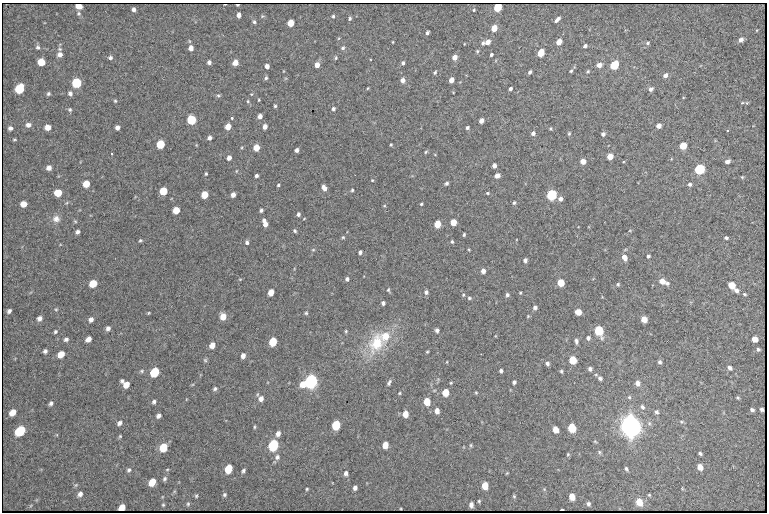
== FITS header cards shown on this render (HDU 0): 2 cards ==
NAXIS1  =                  765 /fastest changing axis
NAXIS2  =                  510 /next to fastest changing axis

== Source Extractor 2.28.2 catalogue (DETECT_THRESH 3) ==
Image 765 x 510 px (HDU 0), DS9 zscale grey, 1 PNG px = 1 image px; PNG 769 x 514 px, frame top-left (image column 1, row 510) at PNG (2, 3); no overlay
Background 1810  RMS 21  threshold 63.7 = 3 sigma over >= 5 px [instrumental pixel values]
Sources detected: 276; all 276 listed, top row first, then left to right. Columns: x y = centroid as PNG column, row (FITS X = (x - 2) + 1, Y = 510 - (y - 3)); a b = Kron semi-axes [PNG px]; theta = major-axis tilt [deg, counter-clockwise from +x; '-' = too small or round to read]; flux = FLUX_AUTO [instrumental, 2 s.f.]
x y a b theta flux
237 5 3 2 - 2.4e+03
79 6 5 4 - 9.7e+03
497 7 5 4 - 7.6e+04
134 9 4 4 - 4.4e+03
474 10 3 3 - 1.3e+03
79 13 6 6 - 2.4e+03
239 15 5 4 - 6.9e+03
262 16 5 4 - 1.7e+03
333 16 4 3 - 2.1e+03
350 18 4 4 - 2.4e+03
557 20 7 3 44 5.4e+03
254 22 5 4 - 2.6e+03
291 23 5 5 - 2.6e+04
494 28 5 4 - 2.0e+04
427 33 4 3 - 3.2e+03
741 40 5 4 - 6.0e+03
393 42 4 3 - 1.0e+03
488 42 5 4 - 1.0e+04
559 42 5 4 - 1.6e+04
483 43 6 4 64 3.0e+03
648 43 5 4 - 2.2e+03
585 46 4 3 - 3.8e+03
38 47 6 6 - 3.2e+03
191 48 6 5 - 7.3e+03
343 48 5 5 - 2.8e+03
60 49 5 5 - 2.4e+03
477 51 5 4 - 1.9e+03
541 53 5 4 - 3.7e+04
60 54 6 5 - 6.6e+03
491 55 3 3 - 2.6e+03
454 57 5 4 - 9.7e+03
110 58 5 5 - 3.5e+03
336 58 5 4 - 1.8e+03
41 62 5 5 - 3.3e+04
209 62 4 4 - 4.3e+03
235 63 5 5 - 1.3e+04
403 63 5 4 - 3.1e+03
317 65 5 4 - 1.0e+04
599 65 5 5 - 8.9e+03
614 65 6 5 - 8.2e+04
267 66 4 4 - 7.4e+03
571 71 4 3 - 1.9e+03
588 71 4 4 - 1.7e+03
435 72 4 4 - 2.2e+03
530 72 4 3 - 3.4e+03
665 75 5 4 - 5.5e+03
266 78 5 4 - 2.5e+03
402 80 5 5 - 6.5e+03
451 80 5 4 - 1.0e+04
77 83 6 6 - 9.1e+04
368 88 4 3 - 1.2e+03
20 89 6 6 - 6.6e+04
510 89 4 3 - 3.2e+03
651 89 6 5 - 4.3e+03
70 93 6 5 - 4.3e+03
48 94 4 4 - 2.5e+03
218 95 6 4 6 2.2e+03
259 100 3 3 - 1.3e+03
115 101 4 4 - 1.8e+03
248 101 5 4 - 1.8e+03
742 103 5 3 - 1.3e+03
747 103 5 4 - 1.3e+03
275 106 4 3 - 2.1e+03
333 109 5 4 - 3.2e+03
70 110 6 5 - 2.5e+03
260 116 5 4 - 7.2e+03
232 118 3 3 - 5.2e+03
191 120 5 5 - 9.8e+04
481 121 4 4 - 8.1e+03
28 125 6 5 - 6.0e+03
228 126 5 4 - 1.7e+04
659 126 4 4 - 8.9e+03
48 127 5 5 - 1.3e+04
265 127 4 4 - 8.2e+03
10 128 5 4 - 4.2e+03
117 128 4 4 - 6.0e+03
467 128 4 3 - 3.0e+03
551 129 4 4 - 1.8e+03
728 131 4 3 - 1.4e+03
533 133 5 4 - 4.4e+03
569 133 5 4 - 2.0e+03
603 134 4 4 - 3.7e+03
209 138 4 4 - 4.7e+03
14 140 5 3 - 1.5e+03
160 144 5 5 - 6.3e+04
391 145 3 2 - 1.6e+03
683 146 5 5 - 3.0e+04
256 148 5 4 - 2.5e+04
296 150 4 4 - 4.9e+03
426 152 5 4 - 1.9e+03
112 154 3 2 - 1.9e+03
610 156 5 4 - 1.7e+04
229 158 5 4 - 7.3e+03
583 161 5 4 - 1.3e+04
727 161 5 4 - 6.3e+03
494 166 4 4 - 6.0e+03
49 168 5 5 - 7.0e+03
699 169 6 5 - 1.2e+05
206 174 4 3 - 1.6e+03
256 176 3 3 - 3.5e+03
497 176 5 4 - 7.1e+03
742 177 4 4 - 1.5e+03
372 180 4 4 - 1.5e+03
446 183 4 4 - 3.0e+03
86 184 5 5 - 2.6e+04
690 184 5 5 - 3.2e+03
278 185 4 3 - 1.7e+03
324 188 6 5 - 7.9e+03
352 190 4 3 - 1.9e+03
163 191 5 5 - 4.7e+04
58 193 5 5 - 3.3e+04
487 193 4 3 - 1.6e+03
204 195 5 5 - 3.0e+04
233 195 4 4 - 7.6e+03
551 195 5 5 - 1.6e+05
560 199 5 5 - 5.7e+03
514 203 5 4 - 2.3e+03
24 204 5 5 - 1.4e+04
421 204 3 3 - 1.8e+03
384 206 5 3 - 1.3e+03
176 210 5 5 - 2.6e+04
261 210 4 3 - 2.8e+03
298 214 4 3 - 3.6e+03
56 219 10 9 - 8.7e+03
453 222 5 4 - 2.5e+04
265 223 8 4 -71 1.0e+04
437 224 5 5 - 2.9e+04
630 230 4 3 - 1.1e+03
295 231 4 4 - 2.3e+03
77 232 4 4 - 3.8e+03
464 235 4 3 - 1.9e+03
343 237 5 4 - 1.8e+03
726 238 4 3 - 2.7e+03
140 240 5 4 - 1.9e+03
247 242 4 4 - 3.5e+03
452 242 4 3 - 2.0e+03
313 250 5 5 - 1.7e+03
469 250 4 3 - 1.2e+03
360 252 4 3 - 3.7e+03
648 256 4 3 - 2.5e+03
624 257 7 5 -61 9.4e+03
525 260 4 4 - 4.7e+03
483 271 5 4 - 6.9e+03
347 279 4 4 - 4.1e+03
663 282 9 5 -22 1.5e+04
93 283 6 5 - 3.4e+04
561 283 5 5 - 3.6e+04
618 284 5 4 - 2.0e+03
731 285 5 5 - 2.6e+04
388 290 6 4 -89 2.0e+03
736 290 6 4 -25 5.2e+03
271 292 5 4 - 2.0e+04
426 292 5 5 - 3.9e+03
520 293 3 3 - 1.4e+03
744 294 5 4 - 1.9e+03
463 295 6 5 - 2.0e+03
507 295 4 4 - 3.3e+03
469 298 6 5 - 2.4e+03
383 303 4 4 - 3.6e+03
535 307 5 5 - 4.2e+03
56 309 5 4 - 1.6e+03
9 311 5 4 - 3.7e+03
578 312 5 5 - 1.7e+04
149 313 4 3 - 1.4e+03
306 313 4 4 - 2.0e+03
223 316 6 5 - 1.6e+04
528 316 4 3 - 1.3e+03
40 318 5 5 - 5.7e+03
91 319 5 5 - 5.7e+03
644 319 5 5 - 1.8e+04
108 328 5 4 - 4.8e+03
437 330 4 4 - 4.3e+03
599 330 6 5 - 9.3e+04
346 331 5 4 - 1.8e+03
55 332 5 5 - 2.4e+03
386 336 11 9 74 2.4e+04
588 338 5 5 - 3.5e+03
66 339 5 4 - 4.2e+03
88 339 6 4 42 9.4e+03
755 339 5 5 - 1.4e+04
576 341 6 4 -85 3.7e+03
273 342 6 5 - 5.7e+04
377 343 28 20 67 6.0e+04
212 345 5 4 - 1.3e+04
758 349 4 4 - 2.4e+03
45 351 4 4 - 3.4e+03
427 352 3 3 - 1.5e+03
61 354 6 5 - 2.1e+04
243 356 5 4 - 7.3e+03
205 360 6 5 - 2.1e+03
573 360 5 5 - 4.1e+04
447 362 4 2 - 9.9e+02
660 362 5 4 - 2.9e+03
547 363 5 5 - 3.4e+03
730 368 6 5 - 4.0e+03
590 369 4 4 - 3.8e+03
142 371 6 5 - 2.4e+03
501 371 4 4 - 3.1e+03
561 371 5 4 - 2.1e+03
154 372 6 5 - 9.6e+04
600 378 5 4 - 3.9e+03
122 381 4 4 - 2.8e+03
311 381 6 5 - 5.6e+05
514 382 4 4 - 3.4e+03
389 383 7 4 62 3.3e+03
451 383 4 3 - 1.4e+03
637 383 6 5 - 7.8e+03
126 384 6 5 - 1.5e+04
303 384 6 5 - 1.7e+04
215 389 6 5 - 2.8e+03
445 392 5 5 - 2.9e+04
400 393 4 3 - 1.4e+03
476 393 4 4 - 1.4e+03
257 394 5 3 - 1.5e+03
629 397 5 4 - 2.1e+03
738 397 4 3 - 1.8e+03
261 399 6 6 - 7.4e+03
154 402 5 4 - 3.2e+03
427 402 6 5 - 2.9e+04
51 403 5 4 - 3.6e+03
642 407 7 6 - 4.0e+03
762 409 4 3 - 1.5e+03
752 410 4 4 - 3.3e+03
437 411 5 5 - 7.9e+03
13 412 6 5 - 1.4e+04
656 412 6 5 - 3.7e+03
405 414 5 4 - 1.8e+04
158 416 5 4 - 4.6e+03
681 422 7 4 5 2.2e+03
119 423 6 5 - 4.5e+03
336 425 6 5 - 8.4e+04
631 426 9 7 -69 1.9e+06
255 427 6 3 82 1.6e+03
572 428 6 5 - 6.1e+04
555 429 5 4 - 1.6e+04
20 431 7 5 43 1.1e+05
278 433 6 5 - 7.0e+03
120 436 4 4 - 1.5e+03
595 441 5 3 - 1.3e+03
273 445 6 5 - 1.7e+05
385 445 5 5 - 1.7e+04
471 445 6 4 90 1.7e+03
163 447 6 5 - 4.1e+04
599 452 5 4 - 2.2e+03
568 454 4 4 - 1.6e+03
700 454 4 3 - 2.7e+03
277 457 7 6 - 5.1e+03
700 467 6 5 - 1.1e+04
167 469 5 3 - 1.3e+03
228 469 6 5 - 4.0e+04
626 469 5 4 - 2.5e+03
129 470 5 5 - 3.0e+03
243 471 6 4 59 3.0e+03
346 473 6 5 - 4.8e+03
507 473 3 3 - 1.2e+03
164 479 6 5 - 2.9e+03
152 482 6 5 - 2.6e+04
485 485 6 5 - 2.5e+04
355 488 4 4 - 4.5e+03
682 488 6 3 -73 1.2e+03
307 489 3 3 - 1.6e+03
544 489 5 4 - 1.7e+03
80 494 6 5 - 5.7e+03
224 495 5 4 - 2.4e+03
649 495 4 3 - 1.6e+03
196 496 5 4 - 1.8e+03
514 496 5 4 - 1.8e+03
572 497 6 5 - 1.9e+04
479 501 3 3 - 1.5e+03
639 502 6 5 - 2.2e+04
188 504 6 5 - 2.1e+03
588 504 5 4 - 3.4e+03
163 505 4 4 - 1.6e+03
471 505 5 4 - 5.5e+03
122 507 5 4 - 1.0e+04
562 509 6 2 2 1.1e+02